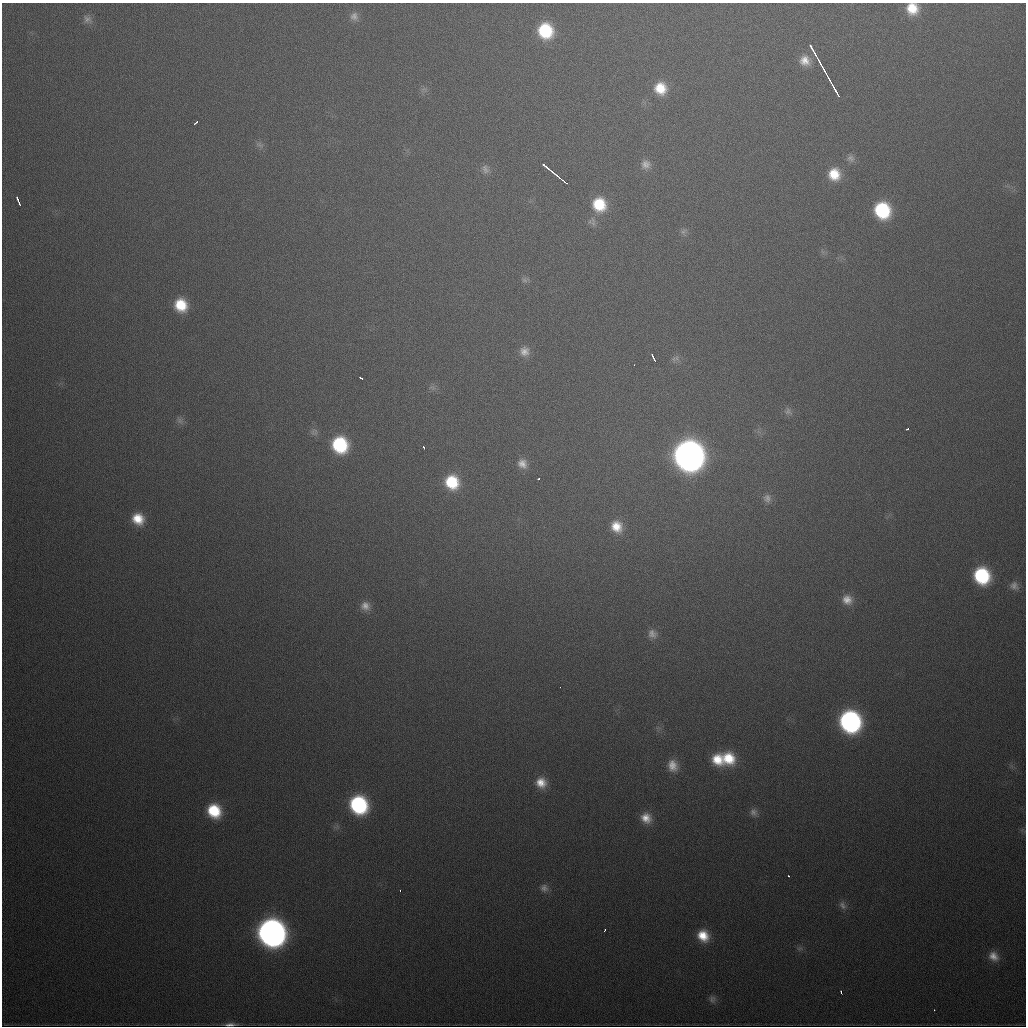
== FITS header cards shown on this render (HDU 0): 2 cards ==
NAXIS1  =                 1024
NAXIS2  =                 1024

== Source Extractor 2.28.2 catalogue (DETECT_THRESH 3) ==
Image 1024 x 1024 px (HDU 0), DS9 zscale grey, 1 PNG px = 1 image px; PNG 1028 x 1028 px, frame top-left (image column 1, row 1024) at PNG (2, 3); no overlay
Background 562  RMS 19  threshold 55.8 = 3 sigma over >= 5 px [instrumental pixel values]
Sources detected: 75; all 75 listed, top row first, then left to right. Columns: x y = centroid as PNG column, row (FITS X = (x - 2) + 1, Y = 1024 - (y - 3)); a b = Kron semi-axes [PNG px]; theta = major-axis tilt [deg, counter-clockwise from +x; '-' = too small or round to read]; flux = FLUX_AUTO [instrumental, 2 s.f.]
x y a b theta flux
912 9 13 13 - 3.0e+04
354 16 11 10 - 7.3e+03
87 19 13 10 -41 7.4e+03
545 31 14 13 - 7.5e+04
810 46 4 2 - 2.4e+03
814 52 14 2 -59 7.0e+03
805 61 13 12 - 1.6e+04
819 62 5 3 - 4.2e+03
826 74 19 2 -62 1.4e+04
831 83 8 2 -62 4.1e+03
660 88 13 12 - 3.1e+04
836 92 10 3 -60 6.3e+03
196 122 5 2 - 3.2e+03
260 145 12 6 -23 4.5e+03
851 158 11 9 -35 6.2e+03
646 164 13 12 - 1.0e+04
544 165 5 3 - 3.4e+03
485 169 12 9 -68 7.4e+03
549 169 10 2 -37 5.5e+03
834 174 14 13 - 3.1e+04
557 176 5 3 - 1.1e+04
563 180 8 2 -38 7.1e+03
18 200 8 3 -68 5.9e+03
599 204 15 14 - 5.0e+04
882 210 14 13 - 1.0e+05
683 231 10 7 49 4.3e+03
525 280 12 7 9 4.3e+03
181 305 13 12 - 4.1e+04
524 351 13 12 - 1.2e+04
653 357 6 3 -66 4.5e+03
674 359 8 7 - 5.1e+03
634 365 3 2 - 1.5e+03
361 378 4 2 - 3.0e+03
432 388 11 5 -13 4.1e+03
788 411 11 9 -58 5.9e+03
179 420 11 7 -52 5.2e+03
907 429 3 3 - 2.1e+03
314 432 10 10 - 5.9e+03
340 445 14 13 - 1.0e+05
424 448 3 2 - 2.5e+03
689 456 16 15 - 2.0e+06
522 464 13 11 -54 1.2e+04
538 479 3 2 - 2.8e+03
452 482 15 14 - 5.7e+04
767 498 13 11 -70 8.8e+03
138 519 14 12 -42 2.8e+04
616 526 14 12 -55 2.4e+04
982 576 14 13 - 1.1e+05
1014 586 12 10 -43 7.7e+03
847 600 14 13 - 1.5e+04
365 606 12 11 - 1.1e+04
652 634 13 11 -52 9.6e+03
560 687 2 2 - 1.6e+03
850 721 15 14 - 4.0e+05
728 758 15 14 - 3.9e+04
717 759 13 11 -56 3.0e+04
673 766 14 11 -75 1.6e+04
541 783 13 12 - 1.9e+04
358 805 14 13 - 1.7e+05
214 811 14 12 -54 5.6e+04
754 812 11 9 -63 6.4e+03
646 818 14 12 -45 1.7e+04
788 876 3 2 - 1.8e+03
544 888 11 10 - 6.8e+03
400 891 3 2 - 5.9e+03
843 905 13 8 -64 7.0e+03
605 930 4 2 - 2.2e+03
272 933 16 15 - 1.3e+06
703 936 14 13 - 2.9e+04
800 948 9 6 6 3.6e+03
993 956 14 11 -43 1.4e+04
841 992 4 2 - 2.7e+03
712 999 11 9 -67 6.0e+03
934 1010 3 2 - 2.3e+03
230 1024 14 4 3 6.1e+03
At the frame edge (FLAGS 8, measured only in part): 2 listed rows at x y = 912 9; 230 1024